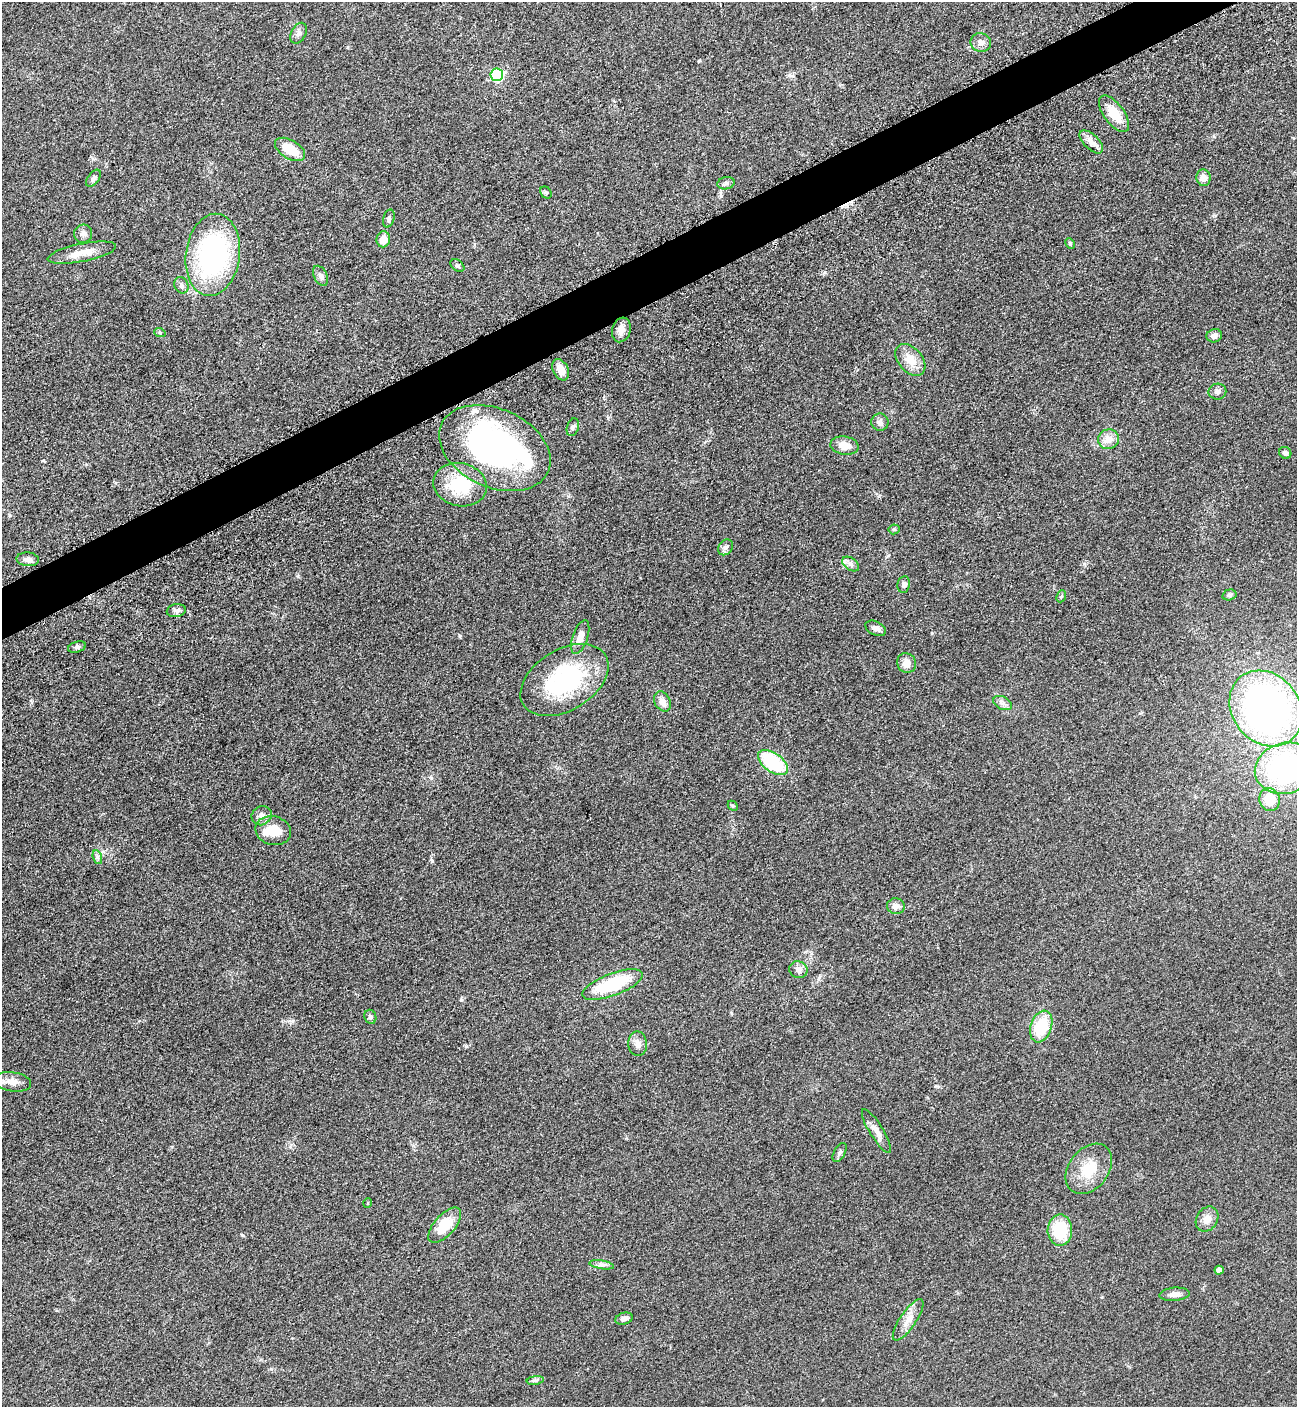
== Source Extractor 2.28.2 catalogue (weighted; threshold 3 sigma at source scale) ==
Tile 10 of 4 x 4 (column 2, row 3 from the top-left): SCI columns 1594-2888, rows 1471-2875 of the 5669 x 5702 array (HDU 1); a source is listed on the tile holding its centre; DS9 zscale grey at full resolution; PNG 1299 x 1409 px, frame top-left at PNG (2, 2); each listed source drawn as its Kron ellipse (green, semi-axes under 4 px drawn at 4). Shown black and unused: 3% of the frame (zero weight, under 3 of 5 exposures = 4% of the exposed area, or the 3 px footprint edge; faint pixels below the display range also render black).
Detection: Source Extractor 2.28.2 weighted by HDU 2 'WHT'; one run over the whole footprint, this tile lists its part. Background 0.0527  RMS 0.0062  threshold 0.0278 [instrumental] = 3 sigma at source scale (4.5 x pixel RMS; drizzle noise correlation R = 1.50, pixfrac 1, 0.05/0.05 arcsec/px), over >= 5 px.
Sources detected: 80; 3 inside a brighter object's white glare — neither listed nor drawn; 2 inside a brighter listed object's ellipse — not listed separately; the other 75 listed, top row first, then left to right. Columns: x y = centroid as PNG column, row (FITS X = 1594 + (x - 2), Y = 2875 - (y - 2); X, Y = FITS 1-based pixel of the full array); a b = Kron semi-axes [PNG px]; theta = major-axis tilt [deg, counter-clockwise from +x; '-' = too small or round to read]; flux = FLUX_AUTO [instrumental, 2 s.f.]
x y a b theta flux
299 33 11 7 63 2.6
981 42 10 9 - 3
497 75 6 6 - 62
1114 114 21 10 -53 12
1091 142 15 7 -44 4.2
290 149 16 9 -31 14
93 178 10 5 53 1.7
1203 178 8 7 - 4.3
726 183 9 6 15 1.6
546 193 6 5 - 1.1
389 219 9 5 74 1.6
83 234 9 9 - 2.7
383 239 8 7 - 6.6
1070 244 6 4 -63 0.9
82 253 35 9 11 9.9
213 255 41 27 82 110
457 266 8 5 -39 1.3
321 276 11 6 -63 2.3
181 285 8 7 - 2
621 330 12 9 73 4
160 333 6 4 -19 0.8
1214 336 8 6 16 2.9
910 360 18 12 -49 10
561 370 11 7 -62 6.5
1217 392 9 8 - 2.1
880 422 8 8 - 2.4
573 427 9 6 71 1.5
1108 439 10 10 - 6.2
844 445 14 9 -9 7.4
495 448 58 39 -24 190
1285 453 6 5 - 1.6
460 485 27 21 -12 28
894 529 5 5 - 0.85
725 547 8 7 - 1.9
28 559 11 7 -4 2.9
851 564 9 6 -36 2.1
904 584 8 6 80 1.8
1229 595 7 5 15 1.2
1061 596 6 4 66 0.9
176 611 9 6 10 2
876 628 11 6 -25 2.8
580 637 18 7 72 5.5
77 647 9 5 15 1.5
906 663 10 9 - 5
564 680 48 30 31 68
662 701 10 8 -60 4.1
1003 703 10 6 -25 2.4
1266 708 40 33 -51 230
773 763 17 9 -36 42
1285 768 31 25 16 110
1269 800 11 10 - 14
733 806 6 4 -45 0.68
262 816 10 9 - 2.8
273 831 18 14 -14 11
97 857 7 4 -71 1.3
896 906 9 8 - 3.6
798 970 9 8 - 3.7
612 985 32 11 21 35
370 1017 7 6 - 1.5
1041 1026 16 10 71 25
638 1044 12 9 -86 4
12 1082 19 9 -8 5.6
876 1131 25 6 -58 4.9
840 1153 10 5 61 1.7
1089 1169 28 19 52 17
368 1203 5 3 - 0.44
1207 1219 13 10 56 5.4
445 1225 22 10 48 17
1060 1230 15 12 89 24
602 1265 12 3 -9 1.9
1219 1270 4 4 - 3
1174 1294 15 6 4 3.2
624 1319 9 5 18 2.7
908 1320 24 8 56 6.3
535 1380 9 4 8 1.3
Isophote crosses this tile's border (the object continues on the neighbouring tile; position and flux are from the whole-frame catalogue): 2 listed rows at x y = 1285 768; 12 1082
Unlisted compact peaks at least as high as the median listed source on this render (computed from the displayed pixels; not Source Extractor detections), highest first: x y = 461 1000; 242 1235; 292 1021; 432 861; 298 576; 1084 564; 699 61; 460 636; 932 633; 825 272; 10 515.